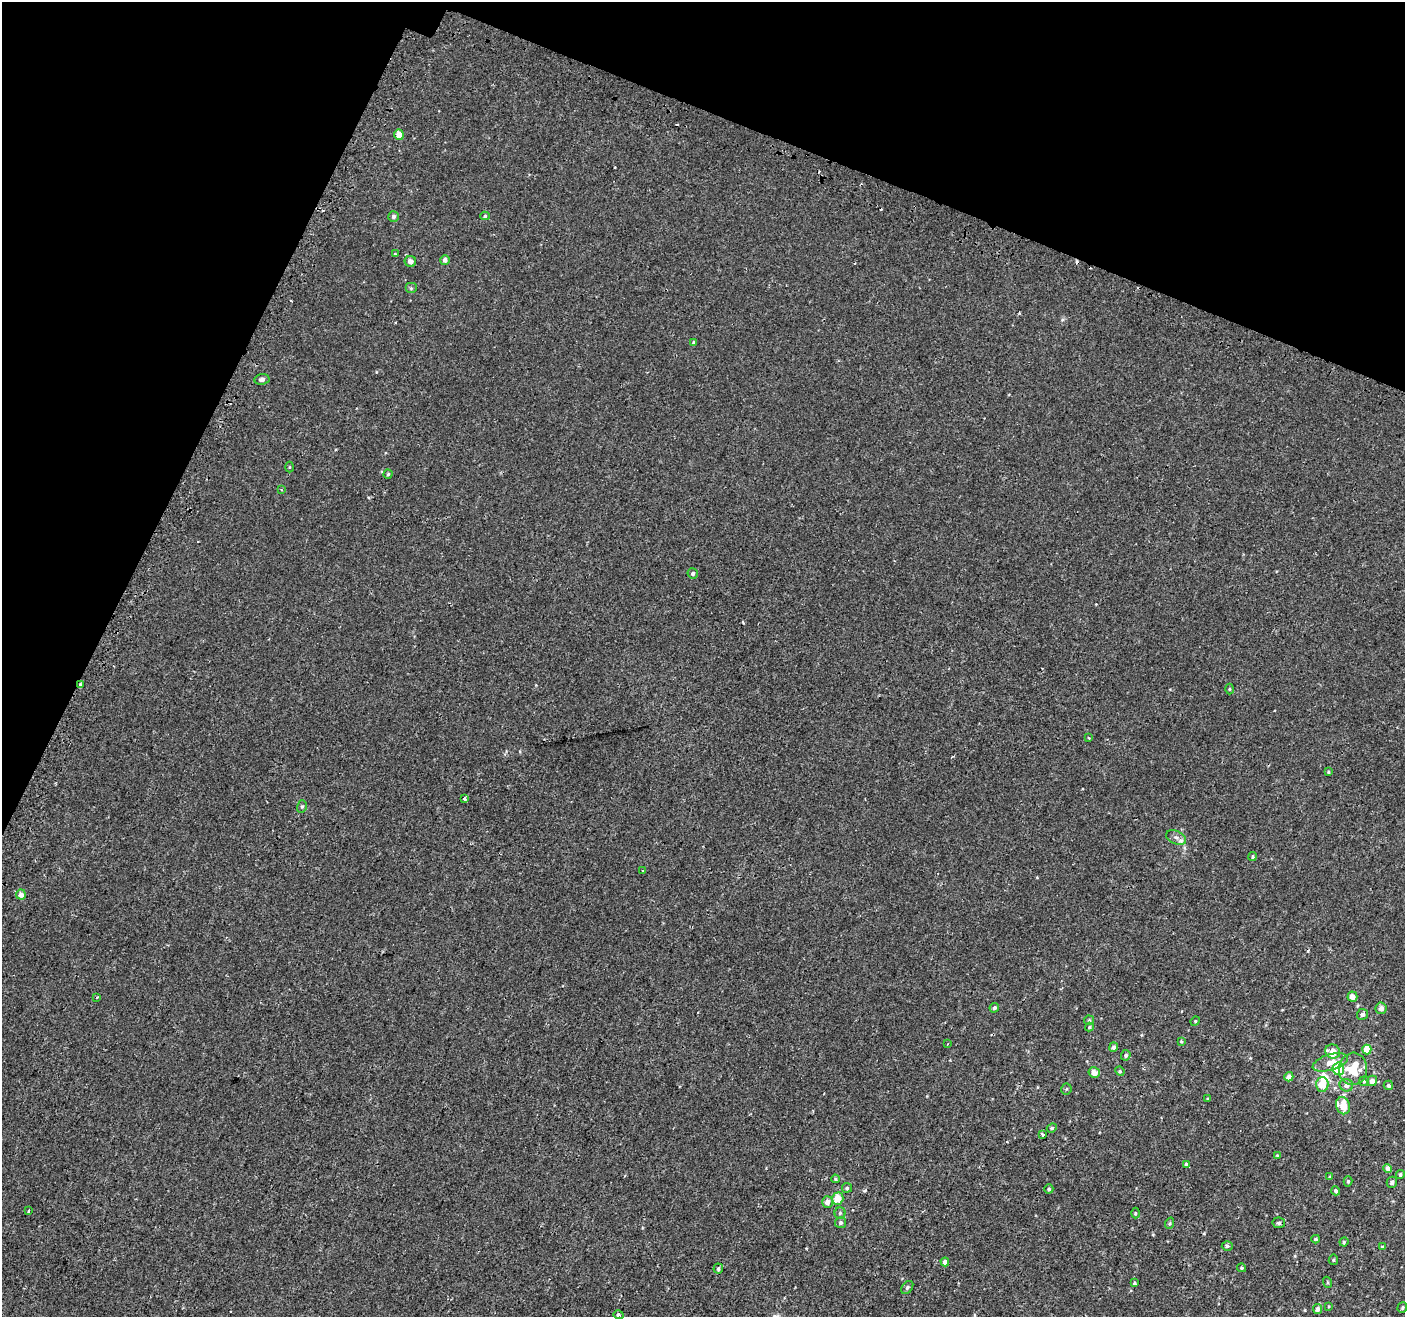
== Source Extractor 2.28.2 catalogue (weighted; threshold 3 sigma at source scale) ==
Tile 2 of 4 x 4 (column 2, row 1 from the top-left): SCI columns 1460-2862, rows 4203-5517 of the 5715 x 5844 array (HDU 1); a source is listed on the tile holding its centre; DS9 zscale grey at full resolution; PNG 1407 x 1319 px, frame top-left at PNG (2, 2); each listed source drawn as its Kron ellipse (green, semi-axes under 4 px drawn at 4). Shown black and unused: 20% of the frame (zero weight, under 2 of 3 exposures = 3% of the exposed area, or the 3 px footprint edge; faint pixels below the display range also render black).
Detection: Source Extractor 2.28.2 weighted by HDU 2 'WHT'; one run over the whole footprint, this tile lists its part. Background 5.43e-04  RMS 0.0031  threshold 0.0141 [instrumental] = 3 sigma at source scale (4.5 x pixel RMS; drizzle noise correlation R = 1.50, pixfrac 1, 0.0396/0.0396 arcsec/px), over >= 5 px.
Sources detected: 97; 1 inside a brighter object's white glare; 8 cosmic-ray / hot-pixel residue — neither listed nor drawn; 1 inside a brighter listed object's ellipse — not listed separately; the other 87 listed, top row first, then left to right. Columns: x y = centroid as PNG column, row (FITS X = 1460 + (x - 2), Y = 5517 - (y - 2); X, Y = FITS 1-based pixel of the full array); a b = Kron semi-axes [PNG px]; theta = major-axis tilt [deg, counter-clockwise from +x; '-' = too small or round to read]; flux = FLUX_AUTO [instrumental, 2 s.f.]
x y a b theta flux
399 135 5 4 - 3.2
394 216 5 5 - 0.81
485 216 5 4 - 0.38
395 254 4 3 - 0.24
445 260 5 4 - 1.1
410 261 6 5 - 1.3
411 288 6 5 - 0.5
693 342 4 4 - 0.44
262 379 7 5 7 0.92
289 467 5 3 - 0.29
388 474 4 4 - 0.38
281 490 3 3 - 0.31
693 573 5 5 - 0.66
81 684 3 3 - 2.8
1229 689 5 3 - 0.3
1089 738 4 2 - 0.21
1328 772 4 3 - 0.33
464 799 3 3 - 1.3
302 806 6 5 - 0.49
1176 837 10 6 -23 1.2
1253 857 4 4 - 0.39
643 871 3 2 - 0.37
21 895 5 5 - 1.9
97 997 4 2 - 0.22
1352 997 5 5 - 1.8
994 1008 5 4 - 0.64
1381 1008 5 5 - 1.4
1362 1014 5 5 - 0.78
1089 1020 5 5 - 0.4
1195 1021 5 4 - 0.35
1089 1027 4 3 - 0.4
1181 1041 4 4 - 0.31
947 1044 4 2 - 0.22
1113 1047 5 4 - 0.79
1367 1049 5 4 - 4.7
1333 1051 7 7 - 3.8
1126 1055 5 4 - 0.61
1330 1062 18 8 16 3.4
1338 1069 6 6 - 12
1353 1069 16 14 84 8.4
1120 1071 5 4 - 0.36
1094 1073 6 5 - 2
1289 1077 5 4 - 1.6
1364 1081 5 5 - 0.4
1372 1081 5 5 - 2.2
1322 1084 7 6 - 4.3
1346 1085 7 6 - 1.4
1388 1085 5 4 - 0.58
1066 1089 5 5 - 0.44
1207 1099 3 3 - 0.29
1343 1106 9 7 -70 6
1052 1128 5 4 - 0.34
1042 1135 3 3 - 0.75
1277 1155 4 4 - 0.26
1186 1164 4 4 - 0.34
1388 1169 4 4 - 1.6
1400 1175 4 4 - 0.55
1330 1177 3 3 - 0.71
835 1179 4 4 - 0.37
1348 1181 5 4 - 0.5
1392 1182 5 5 - 0.75
847 1188 5 5 - 0.53
1049 1189 4 4 - 0.47
1336 1191 4 4 - 0.7
838 1199 6 5 - 4.8
827 1202 6 5 - 1.9
28 1211 3 3 - 1.2
840 1213 5 5 - 0.52
1135 1213 5 3 - 0.33
841 1223 5 5 - 0.72
1170 1223 6 3 72 0.37
1279 1223 6 5 - 0.59
1316 1239 4 3 - 0.45
1344 1242 4 4 - 0.4
1227 1246 5 4 - 0.65
1382 1247 4 4 - 0.36
1333 1260 5 4 - 0.39
945 1262 4 4 - 1.7
718 1268 5 4 - 0.54
1241 1268 4 4 - 0.4
1327 1282 5 3 - 0.32
1134 1283 3 3 - 0.39
907 1287 7 5 51 0.57
1329 1306 4 2 - 0.24
1402 1307 5 4 - 0.39
1317 1309 5 4 - 1.3
619 1315 5 4 - 0.82
Overlapping masked pixels (flux is a lower limit): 1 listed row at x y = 81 684